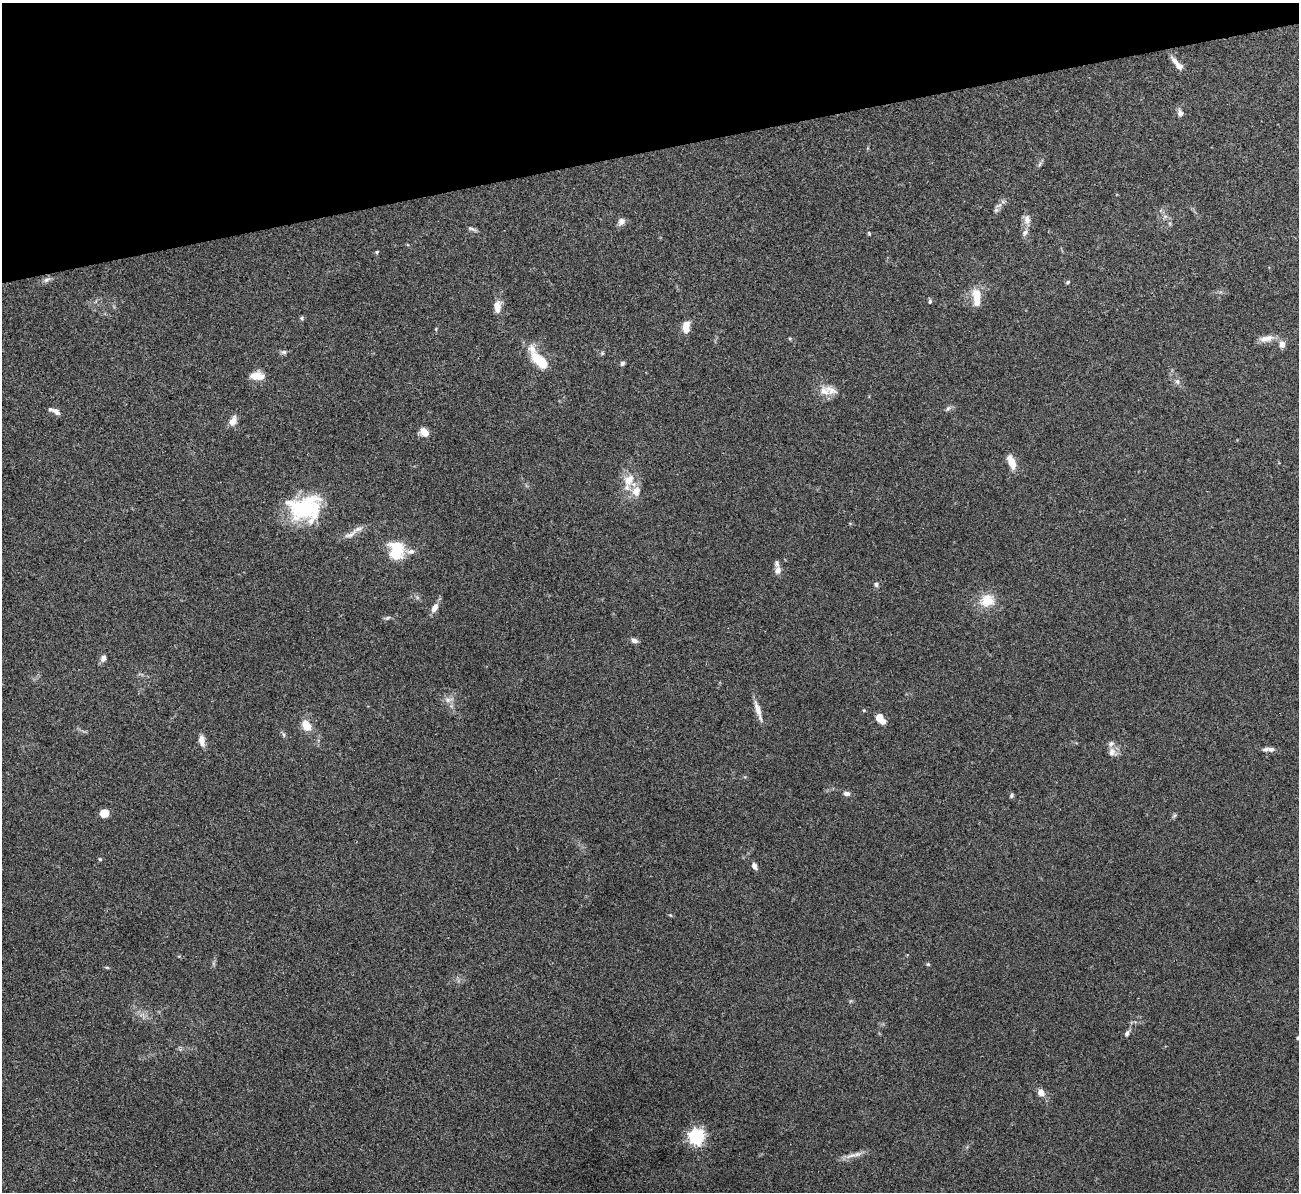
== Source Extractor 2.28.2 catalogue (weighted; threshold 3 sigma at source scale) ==
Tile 3 of 4 x 4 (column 3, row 1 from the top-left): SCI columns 2595-3891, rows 3718-4907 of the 5190 x 5175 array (HDU 1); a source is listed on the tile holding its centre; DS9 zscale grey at full resolution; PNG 1301 x 1194 px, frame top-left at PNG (2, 3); no overlay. Shown black and unused: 13% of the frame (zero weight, under 3 of 4 exposures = <1% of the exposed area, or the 3 px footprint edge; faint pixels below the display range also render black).
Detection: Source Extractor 2.28.2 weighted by HDU 2 'WHT'; one run over the whole footprint, this tile lists its part. Background 0.0751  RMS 0.0058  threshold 0.026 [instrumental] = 3 sigma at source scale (4.5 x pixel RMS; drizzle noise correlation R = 1.50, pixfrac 1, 0.05/0.05 arcsec/px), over >= 5 px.
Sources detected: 76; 1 inside a brighter object's white glare — not listed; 10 inside a brighter listed object's ellipse — not listed separately; the other 65 listed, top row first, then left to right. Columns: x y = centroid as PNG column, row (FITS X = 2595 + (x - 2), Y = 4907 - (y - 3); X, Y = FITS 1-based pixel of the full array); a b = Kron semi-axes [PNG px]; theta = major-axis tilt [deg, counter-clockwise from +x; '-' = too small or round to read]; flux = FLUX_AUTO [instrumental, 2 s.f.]
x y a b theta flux
1177 63 20 6 -50 4.5
1180 113 10 7 -77 2.2
1040 164 8 4 53 1.1
996 210 6 6 - 1.5
1165 216 7 5 1 1.3
1027 220 14 8 -89 3.9
621 222 10 8 56 2.6
471 229 12 4 -25 1.4
869 233 5 4 - 0.66
377 252 5 4 - 0.81
47 280 10 6 30 2
1068 282 6 4 28 0.8
976 298 23 10 -87 9.8
930 301 7 4 80 0.97
497 307 14 8 88 5.7
302 318 6 5 - 0.91
686 327 14 9 82 6.1
1265 339 18 9 5 4.8
1282 344 9 7 -85 3.2
284 352 8 6 13 1.4
602 353 5 5 - 0.76
538 359 18 9 -51 17
622 363 6 5 - 1.2
257 376 17 10 0 6.6
1177 381 8 7 - 2
824 391 18 11 -35 6
948 408 8 5 53 1.3
56 412 12 7 -35 2.4
233 421 13 9 65 4.3
424 432 10 8 -39 5.1
1012 463 14 8 -73 7.3
629 480 20 14 60 10
305 508 40 30 5 48
350 535 23 8 27 5
396 550 22 17 -89 20
778 570 10 8 88 3.2
876 584 6 6 - 1.3
987 600 22 18 13 12
435 608 13 7 62 4
387 618 9 5 27 1.2
634 640 8 6 -18 2.1
103 658 8 7 - 2.6
448 700 13 7 5 3.1
758 710 29 6 -72 5.3
864 710 4 4 - 0.56
880 719 11 6 -46 8.3
306 725 11 8 -61 9.4
284 735 8 3 -71 1
202 740 14 7 -82 3.9
1271 749 9 6 -4 2
1112 752 12 11 - 3.8
847 793 8 6 -12 2.3
1011 795 6 5 - 1
104 813 8 8 - 5.5
1174 816 6 4 19 0.9
100 859 5 4 - 0.61
754 866 9 6 -60 2.4
670 915 5 4 - 0.61
928 964 5 4 - 0.72
107 967 6 4 -1 0.69
1127 1033 9 6 66 1.7
1298 1038 5 4 - 0.77
1041 1092 7 6 - 5
696 1136 6 6 - 190
851 1156 20 6 17 4.2
Isophote crosses this tile's border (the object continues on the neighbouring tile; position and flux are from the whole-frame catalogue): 1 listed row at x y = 1298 1038